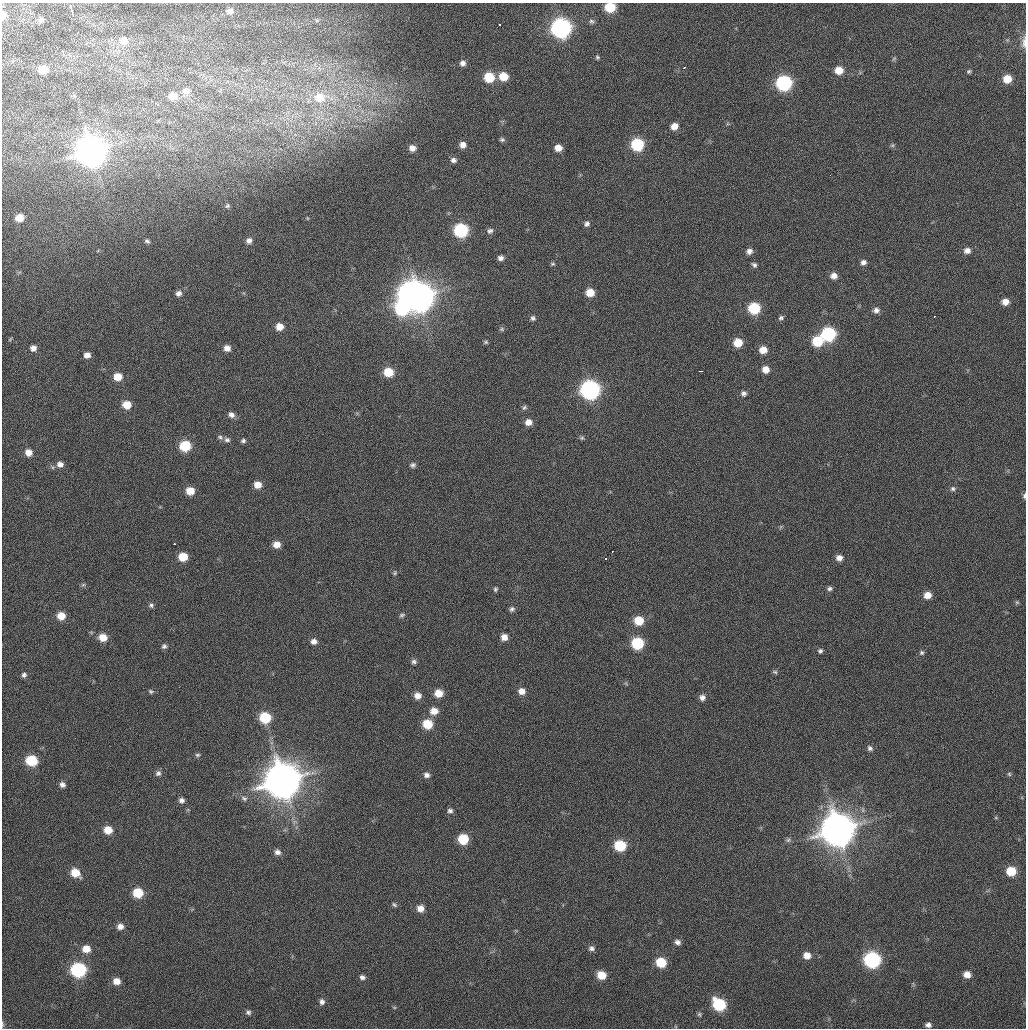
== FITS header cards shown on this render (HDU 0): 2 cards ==
NAXIS1  =                 1024 / Comment
NAXIS2  =                 1026 / Comment

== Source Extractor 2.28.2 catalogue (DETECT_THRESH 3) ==
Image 1024 x 1026 px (HDU 0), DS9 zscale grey, 1 PNG px = 1 image px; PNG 1028 x 1030 px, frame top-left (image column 1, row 1026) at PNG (2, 3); no overlay
Background 24.9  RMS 4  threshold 12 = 3 sigma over >= 5 px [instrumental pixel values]
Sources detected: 171; all 171 listed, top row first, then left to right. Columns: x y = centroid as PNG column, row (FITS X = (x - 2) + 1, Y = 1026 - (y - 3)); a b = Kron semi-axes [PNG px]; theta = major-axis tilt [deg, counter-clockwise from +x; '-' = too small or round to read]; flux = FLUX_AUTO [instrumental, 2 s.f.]
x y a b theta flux
610 7 7 7 - 1.0e+04
71 8 10 3 -74 1.1e+04
230 11 8 7 - 1.3e+03
3 15 9 6 83 1.7e+03
73 16 3 2 - 2.4e+03
41 20 8 6 13 1.1e+03
591 21 7 6 - 6.0e+02
500 25 3 2 - 1.2e+03
561 28 9 9 - 1.1e+05
124 41 11 9 5 2.8e+03
1024 42 17 6 88 1.6e+03
597 57 5 5 - 4.2e+02
894 59 7 4 44 3.5e+02
463 63 6 6 - 1.2e+03
684 68 3 3 - 3.2e+03
43 69 8 7 - 5.9e+03
839 70 8 7 - 3.7e+03
969 71 5 4 - 4.4e+02
503 76 7 7 - 5.4e+03
489 77 7 7 - 8.8e+03
1007 79 7 7 - 4.2e+03
784 83 9 8 - 4.4e+04
186 91 9 8 - 2.3e+03
173 96 9 8 - 3.4e+03
320 97 23 14 0 9.3e+03
674 126 7 6 - 2.4e+03
502 140 6 5 - 5.3e+02
463 145 6 6 - 1.6e+03
637 145 8 7 - 2.1e+04
892 145 6 5 - 4.5e+02
412 148 7 6 - 1.8e+03
558 148 6 6 - 2.4e+03
91 151 11 11 - 6.2e+05
453 160 7 6 - 9.1e+02
227 206 5 4 - 3.7e+02
19 218 7 6 - 3.7e+03
307 218 5 3 - 2.5e+02
587 224 7 6 - 8.1e+02
461 230 8 8 - 3.2e+04
490 231 7 6 - 7.6e+02
147 241 4 3 - 4.9e+02
249 241 7 6 - 1.3e+03
749 251 7 6 - 1.2e+03
967 251 8 7 - 1.4e+03
500 258 5 5 - 1.0e+03
863 262 8 7 - 1.2e+03
553 264 6 4 0 3.9e+02
754 265 6 5 - 6.5e+02
834 276 7 7 - 1.8e+03
590 292 7 7 - 4.0e+03
178 293 8 7 - 1.2e+03
409 293 9 9 - 1.4e+05
419 297 10 10 - 5.2e+05
1005 302 6 6 - 2.2e+03
754 308 8 7 - 1.5e+04
401 309 16 15 - 3.0e+04
876 310 8 7 - 1.3e+03
934 316 3 3 - 2.6e+03
533 318 6 6 - 6.8e+02
781 318 7 5 32 6.5e+02
279 327 8 7 - 2.7e+03
502 329 7 5 -21 4.6e+02
828 334 8 8 - 3.2e+04
10 339 7 3 45 2.3e+02
817 341 8 8 - 1.1e+04
486 342 6 5 - 4.3e+02
738 343 8 8 - 5.1e+03
33 348 6 6 - 1.5e+03
227 348 7 7 - 1.9e+03
763 350 8 7 - 3.1e+03
87 355 6 6 - 1.7e+03
766 369 8 7 - 2.6e+03
701 371 3 2 - 7.3e+03
388 372 8 7 - 6.4e+03
118 377 8 7 - 4.1e+03
590 390 9 9 - 1.0e+05
743 393 7 7 - 9.7e+02
127 405 8 7 - 4.3e+03
524 407 7 5 37 5.2e+02
231 415 8 7 - 1.2e+03
528 422 7 7 - 2.1e+03
220 437 9 6 -24 7.3e+02
582 438 7 5 -13 5.2e+02
227 440 8 6 -12 8.4e+02
243 441 6 5 - 6.5e+02
185 446 8 7 - 1.2e+04
28 452 7 7 - 2.4e+03
60 464 8 7 - 1.4e+03
413 465 8 6 10 7.5e+02
258 485 8 7 - 2.9e+03
953 489 7 6 - 6.5e+02
190 491 8 7 - 4.1e+03
1024 496 7 3 83 5.2e+02
174 544 3 2 - 2.2e+03
277 544 8 7 - 2.5e+03
612 552 3 2 - 2.3e+03
183 557 8 7 - 5.6e+03
605 558 3 3 - 1.2e+03
839 558 7 6 - 1.6e+03
395 573 6 5 - 4.0e+02
83 585 7 4 2 4.6e+02
495 589 7 5 89 5.0e+02
830 589 6 5 - 6.6e+02
928 595 7 6 - 2.5e+03
1017 602 6 5 - 3.2e+02
151 605 6 6 - 6.9e+02
512 609 8 6 34 7.2e+02
402 615 7 5 27 5.3e+02
61 616 8 7 - 3.8e+03
639 621 8 7 - 6.5e+03
103 637 8 7 - 3.8e+03
504 637 7 6 - 2.1e+03
314 641 7 7 - 1.5e+03
637 643 8 7 - 1.8e+04
164 646 6 6 - 7.2e+02
820 651 6 5 - 5.5e+02
922 653 6 6 - 5.2e+02
414 662 7 6 - 7.5e+02
775 672 7 5 -16 4.5e+02
24 675 7 6 - 8.3e+02
151 691 7 6 - 5.3e+02
522 691 7 7 - 2.0e+03
438 693 7 7 - 4.0e+03
418 696 8 7 - 2.2e+03
702 698 7 6 - 1.2e+03
434 711 9 8 - 2.7e+03
265 718 8 8 - 1.3e+04
428 724 8 7 - 7.5e+03
870 748 7 6 - 7.3e+02
197 755 7 5 13 4.9e+02
31 760 8 7 - 1.3e+04
158 773 7 7 - 8.7e+02
1009 774 6 5 - 4.7e+02
427 775 7 6 - 1.1e+03
282 780 12 11 - 1.0e+06
62 785 6 6 - 1.1e+03
244 798 9 6 -28 9.8e+02
181 800 7 6 - 1.1e+03
450 811 6 6 - 7.5e+02
996 818 6 3 -19 2.9e+02
294 822 7 5 45 7.3e+02
838 829 12 11 - 8.1e+05
108 830 7 7 - 4.1e+03
463 839 7 7 - 9.6e+03
788 840 8 6 2 6.1e+02
620 846 8 7 - 1.3e+04
277 852 8 7 - 1.3e+03
1011 871 8 7 - 7.0e+03
75 873 8 7 - 5.3e+03
138 893 7 7 - 8.7e+03
394 905 7 4 -38 4.7e+02
420 908 7 7 - 2.2e+03
120 926 7 7 - 1.7e+03
677 942 7 5 -20 1.1e+03
591 948 7 6 - 8.8e+02
86 949 8 7 - 3.6e+03
807 955 7 6 - 2.5e+03
872 960 9 8 - 5.4e+04
661 962 8 7 - 8.4e+03
78 970 9 8 - 4.1e+04
601 975 8 7 - 5.0e+03
967 975 7 7 - 2.3e+03
362 977 7 6 - 9.3e+02
116 981 7 7 - 2.5e+03
322 1002 8 6 81 1.1e+03
719 1005 9 8 - 2.0e+04
394 1007 6 4 -18 3.3e+02
248 1012 7 7 - 8.2e+02
699 1014 7 6 - 5.3e+02
2 1024 9 3 -89 4.0e+02
928 1025 7 6 - 1.1e+03
At the frame edge (FLAGS 8, measured only in part): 5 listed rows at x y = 610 7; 3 15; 1024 42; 1024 496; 2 1024